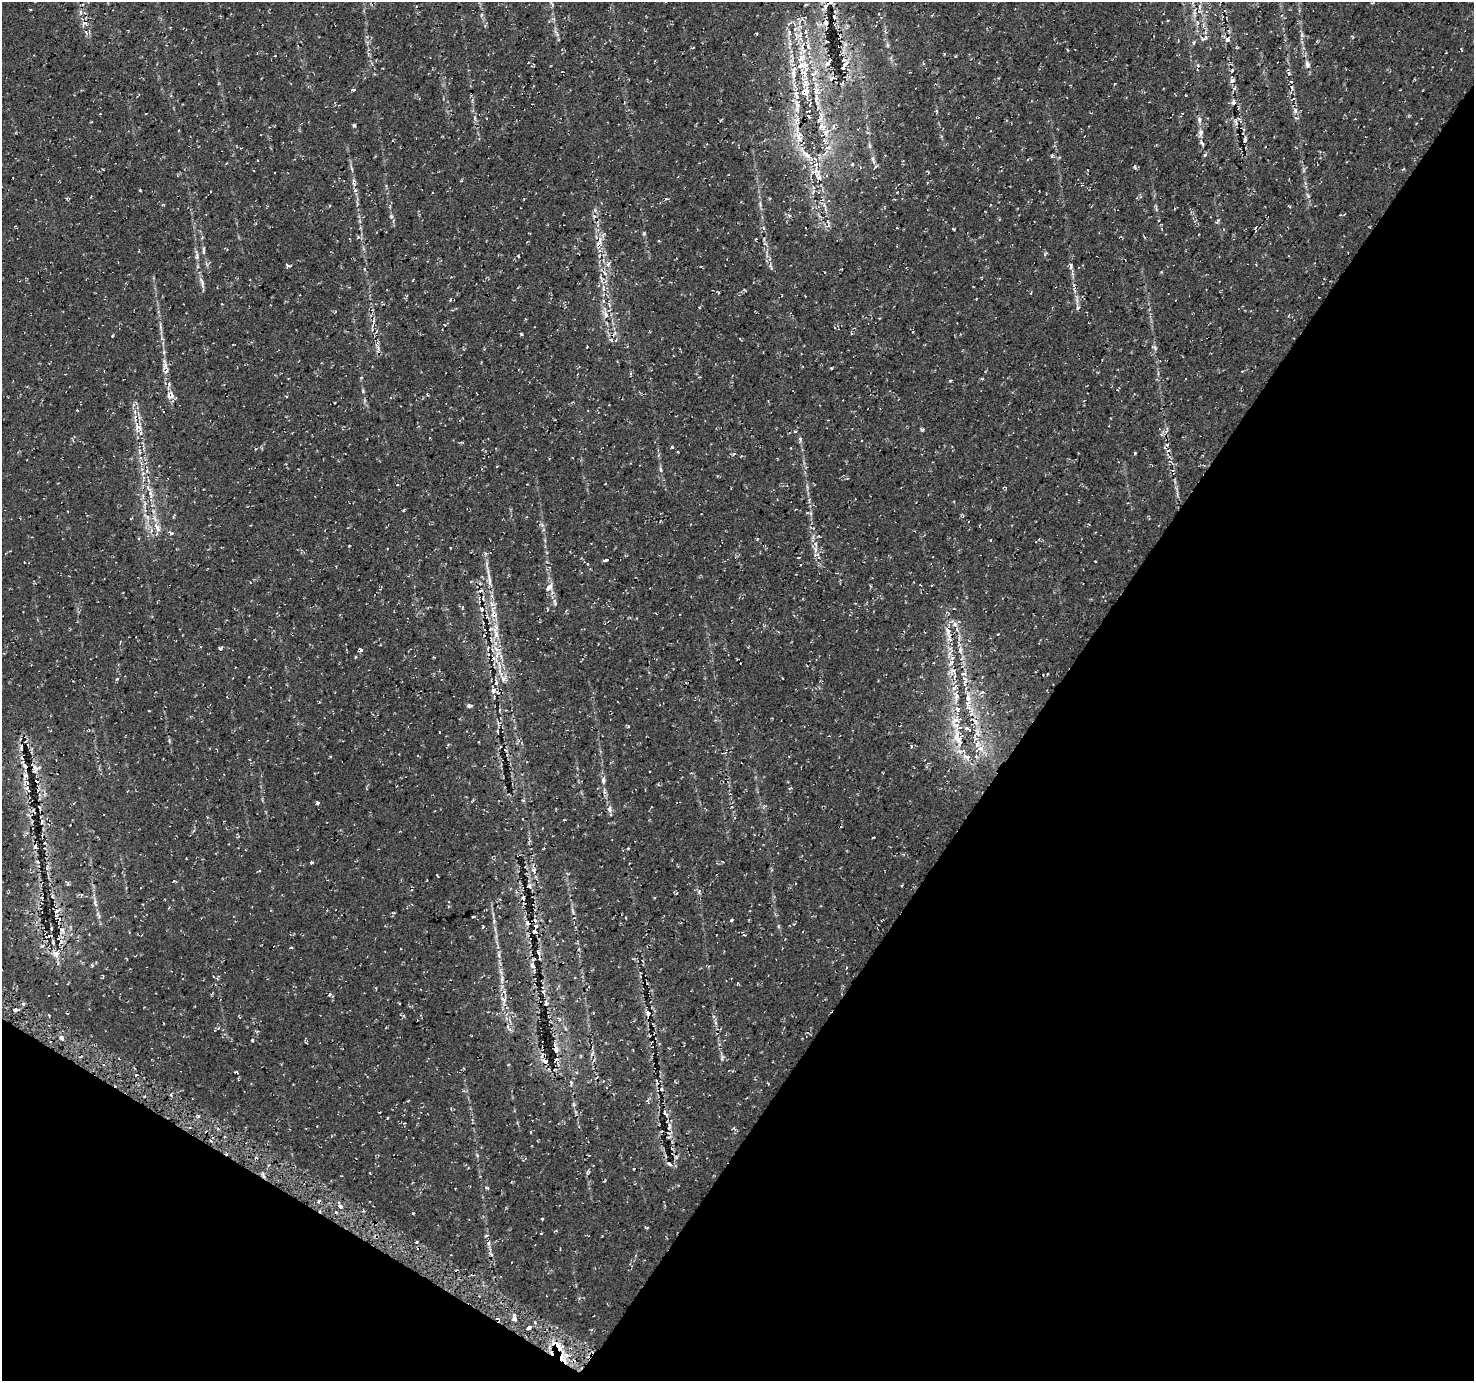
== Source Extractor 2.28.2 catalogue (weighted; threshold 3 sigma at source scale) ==
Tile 15 of 4 x 4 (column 3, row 4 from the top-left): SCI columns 2961-4432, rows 216-1594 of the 5938 x 6020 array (HDU 1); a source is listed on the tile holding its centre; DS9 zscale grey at full resolution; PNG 1476 x 1383 px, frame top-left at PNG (2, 2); no overlay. Shown black and unused: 34% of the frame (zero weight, under 2 of 3 exposures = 2% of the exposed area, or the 3 px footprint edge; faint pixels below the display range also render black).
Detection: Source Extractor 2.28.2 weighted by HDU 2 'WHT'; one run over the whole footprint, this tile lists its part. Background 0.00342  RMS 0.003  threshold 0.0137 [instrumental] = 3 sigma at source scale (4.5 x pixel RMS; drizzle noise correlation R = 1.50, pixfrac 1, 0.0396/0.0396 arcsec/px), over >= 5 px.
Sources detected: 263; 14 cosmic-ray / hot-pixel residue — not listed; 26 inside a brighter listed object's ellipse — not listed separately; the other 223 listed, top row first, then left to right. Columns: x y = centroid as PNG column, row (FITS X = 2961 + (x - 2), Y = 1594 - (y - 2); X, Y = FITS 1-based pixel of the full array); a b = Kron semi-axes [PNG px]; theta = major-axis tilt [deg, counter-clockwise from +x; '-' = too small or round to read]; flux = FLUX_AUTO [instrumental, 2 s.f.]
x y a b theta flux
825 7 13 5 54 0.89
30 9 3 2 - 0.29
834 17 4 2 - 0.3
826 23 8 7 - 0.88
1197 23 6 4 72 0.46
85 24 7 4 -20 0.71
756 33 4 3 - 0.25
1302 35 7 5 -79 0.65
797 36 14 10 -79 3.3
1203 38 11 7 1 1.1
1227 39 6 6 - 1
1194 42 5 4 - 0.43
845 44 7 4 -72 0.66
888 45 6 5 - 0.48
808 46 9 5 -77 1.2
693 48 4 2 - 0.22
1067 50 4 3 - 0.24
1462 50 5 2 - 0.22
800 59 15 10 52 3.4
828 62 14 5 52 1.2
1307 64 10 6 -75 1
1198 65 5 5 - 0.51
844 66 14 5 65 1.4
793 72 18 7 86 2.7
803 72 13 8 -28 2.1
1289 73 6 4 -71 0.4
832 78 13 5 17 1
1232 81 6 5 - 0.65
1235 88 6 4 70 0.45
353 90 4 3 - 0.44
804 92 16 13 36 5.2
816 100 15 6 -84 2.4
1233 102 6 5 - 0.77
810 104 6 3 67 0.39
808 111 5 2 - 0.39
1295 111 7 6 - 0.95
146 113 3 2 - 0.21
809 116 6 3 -47 0.52
475 118 6 3 -72 0.43
820 118 20 7 69 2.3
1199 119 7 5 -76 0.78
1236 122 10 3 -82 0.47
354 125 5 3 - 0.46
826 132 12 7 62 2
1201 132 9 6 88 1.1
799 136 17 12 -83 3.9
1245 140 7 3 80 0.52
1202 143 11 4 -63 0.73
869 146 8 4 -82 0.57
1052 156 5 5 - 0.39
873 159 7 5 86 0.7
852 164 4 4 - 0.48
1135 167 5 3 - 0.42
352 169 8 3 -71 0.48
1304 170 7 4 72 0.48
818 175 25 10 -67 5.2
140 190 3 2 - 0.27
897 192 3 2 - 0.2
1308 196 7 4 -58 0.53
824 205 11 4 -46 0.98
818 207 5 4 - 0.47
595 210 6 4 -49 0.56
392 216 6 5 - 0.59
828 222 8 4 -54 0.68
897 227 3 2 - 0.32
953 229 3 2 - 0.29
1255 230 8 2 -90 0.43
358 237 6 4 47 0.48
599 242 15 6 62 1.9
765 244 6 4 -18 0.41
203 250 11 3 90 0.65
197 256 9 5 90 0.81
608 264 8 4 46 0.7
288 266 7 4 -5 0.5
1071 266 9 5 -88 0.76
771 267 10 3 -70 0.58
604 273 9 5 -53 1.1
602 278 13 4 -42 0.96
202 283 18 5 -73 1.2
609 304 9 3 -79 0.62
1078 308 7 5 55 0.61
606 315 9 7 -88 2
160 327 9 3 -85 0.68
521 334 3 3 - 0.35
1153 347 9 3 -22 0.44
378 348 16 5 -88 1.2
165 366 19 8 -85 2.5
831 368 3 3 - 0.43
951 381 3 3 - 0.98
363 391 5 4 - 0.34
171 394 14 9 -61 2.1
427 394 4 2 - 0.21
77 410 3 2 - 0.24
139 427 13 7 -36 1.9
922 430 5 3 - 0.36
795 431 4 3 - 0.28
800 439 6 5 - 0.5
1167 445 4 3 - 0.34
672 447 4 3 - 0.36
1168 451 6 4 3 0.44
1135 453 3 3 - 0.3
661 469 8 4 -80 0.61
150 494 13 5 -77 1.6
855 499 2 2 - 0.18
807 513 5 3 - 0.3
174 515 6 3 57 0.33
542 525 6 4 -46 0.61
157 527 16 6 -62 2.3
171 533 6 5 - 0.62
815 549 9 6 -79 1.4
606 560 4 3 - 0.81
489 578 30 5 -82 3
549 587 11 6 41 1.4
480 591 6 4 16 0.72
483 598 5 3 - 0.34
555 603 11 5 -75 0.85
462 608 7 4 78 0.43
482 609 6 5 - 0.69
493 611 19 6 81 2.7
948 630 19 7 -77 2.9
496 634 13 7 -85 2.2
220 648 6 3 35 0.46
496 649 11 5 -38 1.4
361 650 5 4 - 0.58
960 650 8 4 70 0.74
356 657 3 3 - 0.37
953 658 7 3 19 0.51
499 666 15 4 -90 1.9
952 671 12 8 11 1.5
963 674 9 4 11 0.74
117 679 4 3 - 0.33
503 679 8 7 - 1.3
496 683 7 5 86 0.8
493 691 8 6 80 1
956 696 16 7 90 2.2
968 698 23 7 -84 3.7
469 706 6 3 5 0.83
500 710 5 3 - 0.27
628 726 4 3 - 0.26
497 731 4 3 - 0.27
439 732 3 2 - 0.21
977 733 16 7 -69 2.6
957 734 23 11 71 4.9
169 740 6 4 -74 0.38
912 746 4 3 - 0.4
21 747 8 4 80 0.61
980 748 11 7 -9 2.1
330 757 4 3 - 0.27
966 757 13 7 -19 1.9
25 765 13 5 -49 1
35 768 12 8 -81 1.4
26 776 8 6 72 0.99
603 780 8 6 86 0.87
790 788 4 3 - 0.29
317 803 4 3 - 0.66
609 809 7 6 - 0.94
33 810 5 3 - 0.5
42 822 5 4 - 0.45
873 837 3 2 - 0.29
35 847 6 5 - 0.62
628 848 3 3 - 0.23
311 862 4 3 - 0.42
723 862 3 2 - 0.22
534 870 11 7 -74 1.4
437 876 4 2 - 0.27
67 884 8 4 89 0.42
529 886 8 5 30 0.76
699 892 7 3 -89 0.51
677 893 4 3 - 0.25
523 898 4 3 - 0.38
57 911 10 4 32 0.53
573 912 10 3 -62 0.52
99 915 11 5 -67 0.9
626 918 3 2 - 0.26
731 920 4 3 - 0.59
494 921 7 5 73 0.54
536 926 4 3 - 0.43
778 926 6 4 90 0.34
483 927 4 2 - 0.31
62 930 7 6 - 0.9
534 931 4 3 - 0.59
60 941 9 7 -86 1.1
291 948 3 3 - 0.45
538 952 7 4 -68 0.52
56 953 13 9 53 2.1
499 955 7 4 -89 0.62
532 965 9 6 -62 1
502 979 12 5 85 1.3
504 991 5 3 - 0.51
544 992 6 4 -70 0.5
330 994 4 3 - 0.32
504 999 8 7 - 1.1
545 1003 5 5 - 0.41
23 1004 5 4 - 0.58
17 1010 5 3 - 2.7
648 1013 7 4 -76 1.2
510 1030 6 4 -20 0.56
61 1038 4 3 - 3.4
252 1040 3 3 - 0.51
556 1049 12 6 -81 1.4
722 1058 8 5 81 0.61
545 1061 8 5 -21 1
661 1089 5 4 - 0.65
144 1096 3 2 - 0.35
574 1104 6 4 -89 0.47
665 1113 12 4 -55 0.72
198 1116 4 3 - 0.6
387 1118 4 2 - 0.22
404 1123 4 3 - 0.25
669 1127 11 5 84 1
256 1157 4 3 - 0.37
669 1164 7 5 -43 0.93
588 1172 6 4 54 0.41
487 1187 5 3 - 0.34
338 1202 4 3 - 0.56
340 1207 5 3 - 0.7
336 1212 4 3 - 0.6
542 1219 3 3 - 0.28
541 1233 3 2 - 0.21
488 1243 6 4 90 0.62
514 1318 5 3 - 17
529 1327 5 3 - 1
562 1358 10 6 -69 2.9
Overlapping masked pixels (flux is a lower limit): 4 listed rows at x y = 799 136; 948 630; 25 765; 562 1358
Unlisted compact peaks at least as high as the median listed source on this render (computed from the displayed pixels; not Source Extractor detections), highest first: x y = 644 233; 112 336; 92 965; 1045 254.